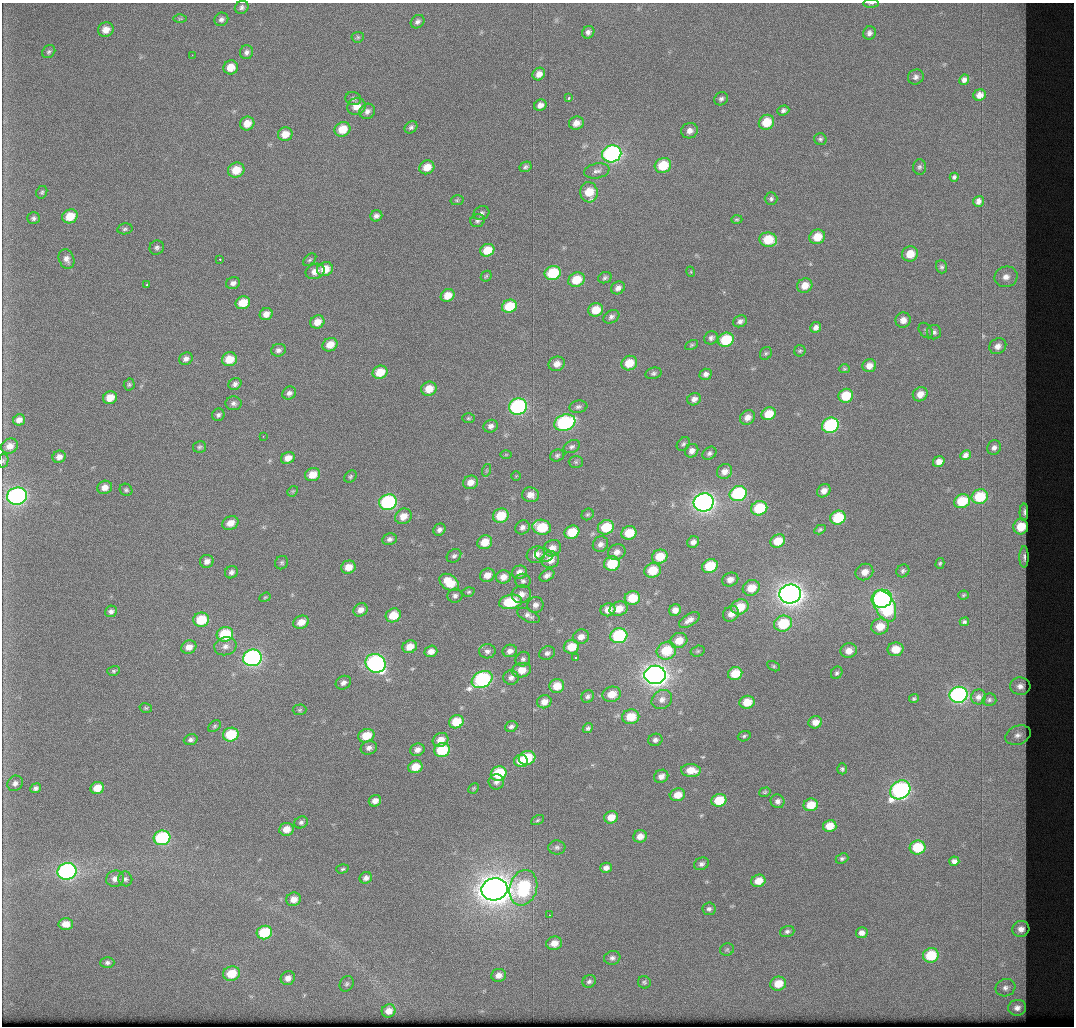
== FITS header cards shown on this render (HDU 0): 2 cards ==
NAXIS1  =                 1072 / Axis length
NAXIS2  =                 1024 / Axis length

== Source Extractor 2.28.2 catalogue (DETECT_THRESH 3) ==
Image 1072 x 1024 px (HDU 0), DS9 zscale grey, 1 PNG px = 1 image px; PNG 1076 x 1028 px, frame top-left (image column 1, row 1024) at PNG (2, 3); each listed source drawn as its Kron ellipse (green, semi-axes under 4 px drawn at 4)
Background 482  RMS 6.9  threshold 20.6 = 3 sigma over >= 5 px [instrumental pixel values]
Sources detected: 347; all 347 listed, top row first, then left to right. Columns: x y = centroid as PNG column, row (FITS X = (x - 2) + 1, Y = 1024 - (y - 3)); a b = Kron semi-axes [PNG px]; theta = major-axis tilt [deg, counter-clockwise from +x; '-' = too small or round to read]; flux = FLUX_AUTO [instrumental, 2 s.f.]
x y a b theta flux
871 3 8 3 1 600
242 7 7 6 - 1400
180 19 6 4 1 630
221 19 7 6 - 1600
417 22 7 6 - 1500
106 30 8 7 - 4400
588 32 6 6 - 1700
869 33 7 6 - 1700
358 37 6 5 - 810
49 52 7 6 - 990
247 52 7 6 - 1700
192 55 2 2 - 1400
231 67 7 7 - 6700
539 74 7 6 - 3100
916 77 8 7 - 1800
964 80 5 4 - 1800
980 95 6 5 - 3400
569 98 3 3 - 2600
353 99 8 6 -15 1200
721 99 7 6 - 1200
540 105 6 5 - 2600
356 106 9 8 - 5800
783 110 6 5 - 1400
367 111 8 7 - 2000
766 122 8 7 - 12000
576 123 7 6 - 3500
247 124 7 6 - 5700
411 127 7 5 41 1200
343 129 8 7 - 9500
689 131 8 7 - 2600
285 134 7 6 - 6400
820 139 6 6 - 990
612 154 9 8 - 110000
663 165 8 7 - 14000
427 167 8 6 33 6100
525 167 6 5 - 1100
919 167 8 6 86 1200
236 170 8 7 - 8800
597 171 13 7 11 2200
954 177 4 3 - 920
42 192 6 5 - 870
589 192 10 8 -77 10000
771 199 6 6 - 1200
457 200 6 5 - 770
979 201 5 5 - 2200
481 213 8 6 26 1300
70 216 8 6 29 10000
376 216 6 5 - 1800
33 218 6 6 - 1300
737 219 6 4 1 680
477 221 7 6 - 1200
125 229 7 5 11 1100
817 237 8 7 - 9100
768 240 9 7 -8 13000
157 248 7 7 - 1300
487 250 7 6 - 9300
910 254 8 7 - 8200
66 259 10 7 -70 2600
220 259 3 2 - 1200
310 260 8 5 43 860
941 267 6 5 - 960
325 269 8 7 - 7500
315 271 10 7 22 3500
691 272 5 3 - 440
553 273 8 7 - 22000
486 276 6 4 45 650
1006 277 11 10 - 4500
605 278 7 5 21 1100
576 280 8 7 - 11000
233 283 7 6 - 1900
147 284 3 3 - 3100
805 286 8 7 - 5200
618 288 7 6 - 2300
448 295 7 6 - 5800
243 303 7 6 - 9000
509 306 7 6 - 14000
596 310 7 6 - 8600
266 314 7 6 - 3500
611 317 8 6 30 1500
903 320 8 7 - 3500
740 321 7 5 26 1800
317 322 7 6 - 4800
816 327 6 5 - 2000
926 330 8 6 -53 1100
934 332 7 7 - 1400
711 338 7 6 - 1500
726 340 8 7 - 20000
330 345 8 6 29 6000
692 345 7 4 27 730
998 346 9 7 33 3100
278 350 7 6 - 1700
800 351 6 5 - 780
766 353 7 5 58 860
186 359 7 6 - 1800
229 359 7 7 - 8400
629 363 8 7 - 8700
557 364 8 7 - 3800
869 366 7 6 - 3700
844 369 5 4 - 610
380 372 7 6 - 9500
653 373 8 5 17 1200
706 374 6 5 - 1700
129 384 6 5 - 820
235 384 7 5 26 1600
429 389 8 7 - 7200
289 393 7 6 - 1800
920 394 8 6 38 4600
846 396 7 6 - 13000
110 398 7 6 - 6300
694 399 7 6 - 2100
233 403 8 7 - 1700
518 407 9 8 - 82000
578 407 9 6 9 1400
769 414 7 6 - 8800
218 415 6 6 - 1200
747 417 8 7 - 3100
468 418 6 4 1 710
19 420 6 5 - 2800
565 423 11 8 19 63000
830 425 8 7 - 47000
491 426 7 6 - 2100
263 436 3 3 - 510
683 444 7 5 47 1000
10 446 9 7 27 3900
199 447 7 5 11 910
572 447 8 6 26 1400
994 448 7 6 - 1800
692 451 7 6 - 2300
709 453 7 6 - 1300
506 455 5 3 - 450
557 455 7 6 - 1200
965 455 5 4 - 1800
59 457 6 6 - 2600
288 458 7 5 24 3700
3 461 7 5 77 830
576 462 7 6 - 1000
939 462 6 5 - 3200
487 470 6 4 71 760
724 471 8 7 - 3200
313 475 8 6 17 6400
516 476 5 5 - 520
350 477 7 5 47 830
470 482 7 6 - 4100
105 487 7 6 - 3700
126 490 6 5 - 950
293 491 6 4 43 610
824 491 7 6 - 3000
738 493 9 7 22 45000
530 495 8 7 - 3800
17 496 10 8 12 140000
980 497 8 7 - 17000
962 501 8 6 23 15000
388 502 9 7 17 60000
704 502 10 9 - 220000
759 508 8 7 - 20000
1024 512 8 3 88 1600
588 514 6 5 - 820
403 516 8 7 - 4700
501 516 8 7 - 13000
838 518 8 7 - 20000
230 523 8 6 23 4800
522 527 7 6 - 2000
542 527 9 7 -13 17000
606 527 8 7 - 15000
1021 527 8 7 - 11000
439 530 6 5 - 1800
820 530 6 4 29 830
572 532 7 6 - 12000
629 533 7 6 - 11000
389 539 7 6 - 1600
778 541 7 6 - 8300
485 542 7 6 - 7100
693 542 6 5 - 2300
600 544 8 7 - 2100
552 548 9 8 - 4100
617 552 9 7 23 2700
536 555 9 8 - 4000
544 555 9 6 -16 1600
454 556 8 6 37 1300
660 557 8 7 - 11000
1024 557 11 4 90 1900
550 560 9 8 - 4600
207 561 7 6 - 2500
282 563 7 6 - 930
940 563 5 4 - 700
612 564 8 7 - 15000
710 566 8 6 25 17000
348 567 7 6 - 5100
653 570 8 7 - 12000
903 571 7 6 - 1100
231 572 7 6 - 1600
519 572 7 6 - 3100
864 572 9 8 - 4000
487 575 7 6 - 4100
547 575 8 5 32 1900
503 577 7 6 - 3600
730 580 8 7 - 3200
523 581 7 7 - 1400
449 582 11 7 -35 12000
751 588 9 7 28 7600
468 592 6 4 16 710
521 594 10 9 - 3400
790 594 11 9 6 380000
963 595 5 4 - 540
455 596 7 7 - 1600
265 597 6 4 21 600
632 598 8 6 15 12000
882 599 10 9 - 120000
511 602 11 7 11 20000
535 605 8 7 - 2100
885 606 17 10 -64 58000
740 607 9 7 23 11000
619 609 9 7 16 6200
360 610 7 6 - 3000
608 610 7 6 - 4400
675 610 6 5 - 3200
111 611 6 5 - 1500
731 614 8 7 - 3700
393 615 8 6 27 9800
528 615 12 6 -26 2000
201 620 8 7 - 15000
689 620 11 6 32 2700
301 622 8 6 22 4900
964 622 5 4 - 1100
783 624 9 8 - 20000
880 626 9 8 - 7700
225 634 8 7 - 21000
619 636 8 7 - 38000
581 637 8 7 - 3200
679 641 9 7 23 6800
225 646 11 9 14 2800
189 647 8 6 25 3600
410 647 7 6 - 5600
571 647 8 7 - 9600
895 649 8 7 - 7900
431 651 6 5 - 3200
487 651 8 7 - 1600
510 651 7 6 - 2300
666 651 10 8 27 17000
698 651 7 5 16 790
849 651 8 7 - 4300
547 653 8 6 24 1600
576 657 3 3 - 2000
252 658 9 8 - 120000
523 659 7 7 - 1400
375 663 10 9 - 110000
774 666 7 4 -27 760
521 670 10 7 9 6500
113 671 6 5 - 790
837 673 6 5 - 980
735 674 7 6 - 10000
655 675 11 9 5 330000
511 677 7 7 - 2000
482 679 11 8 29 70000
343 683 8 6 30 1900
557 686 7 7 - 8000
1020 686 10 8 -5 3500
612 694 9 7 17 6700
958 695 9 8 - 100000
588 696 7 6 - 1500
978 697 7 7 - 2200
914 699 5 4 - 920
662 700 11 9 36 3200
989 700 7 6 - 1100
544 702 7 6 - 3900
747 702 7 6 - 8800
146 708 6 5 - 720
300 710 7 5 3 800
631 717 8 7 - 11000
456 722 7 6 - 11000
815 722 7 6 - 4100
214 726 7 5 42 810
511 726 6 5 - 1400
588 728 5 4 - 1100
231 735 8 7 - 20000
1018 735 13 9 22 3400
366 736 8 6 23 10000
744 736 6 5 - 900
191 740 7 5 18 1400
441 740 8 6 28 5000
655 740 7 6 - 1500
369 748 8 6 19 2100
417 750 7 6 - 2500
442 750 8 7 - 21000
527 758 8 7 - 18000
521 761 7 6 - 6900
415 767 7 6 - 7200
842 769 5 5 - 890
691 770 10 6 -3 7000
499 773 8 7 - 22000
661 776 7 6 - 2700
496 782 8 7 - 1700
15 783 8 7 - 2000
36 788 5 5 - 1400
97 788 7 6 - 7300
474 788 5 4 - 560
900 790 11 9 35 110000
765 792 6 4 16 680
677 795 8 6 16 5900
719 800 7 6 - 13000
375 801 6 5 - 3000
778 801 7 6 - 2100
811 805 7 6 - 8800
611 817 7 6 - 5800
537 820 7 4 28 810
301 822 7 5 31 1300
830 826 7 6 - 6900
286 829 7 6 - 5000
640 836 7 6 - 3900
162 838 8 7 - 42000
557 847 8 7 - 1400
918 847 8 7 - 18000
842 859 6 5 - 1100
954 861 5 4 - 1700
701 864 8 6 25 1600
606 868 6 5 - 2200
342 869 6 4 17 730
67 871 9 8 - 110000
366 878 6 5 - 2000
115 879 9 8 - 3000
125 879 7 7 - 1300
758 881 7 6 - 6100
523 888 18 13 74 41000
495 889 13 11 9 720000
294 899 7 7 - 4000
709 909 6 6 - 1300
549 915 3 2 - 640
66 924 7 5 -2 4700
1021 929 8 8 - 3700
787 931 7 5 18 1300
264 933 8 6 17 21000
862 933 6 5 - 2400
554 943 8 6 13 4700
727 949 7 6 - 830
931 955 8 7 - 16000
612 958 8 7 - 1600
107 963 7 5 1 1300
231 974 8 7 - 11000
499 975 7 6 - 3100
288 978 7 6 - 2700
589 981 7 6 - 1300
644 982 6 6 - 910
347 984 8 6 61 1100
778 984 8 7 - 8700
1005 988 10 8 20 2400
1017 1008 9 7 12 3300
389 1011 7 6 - 4500
At the frame edge (FLAGS 8, measured only in part): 2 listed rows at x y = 871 3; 3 461